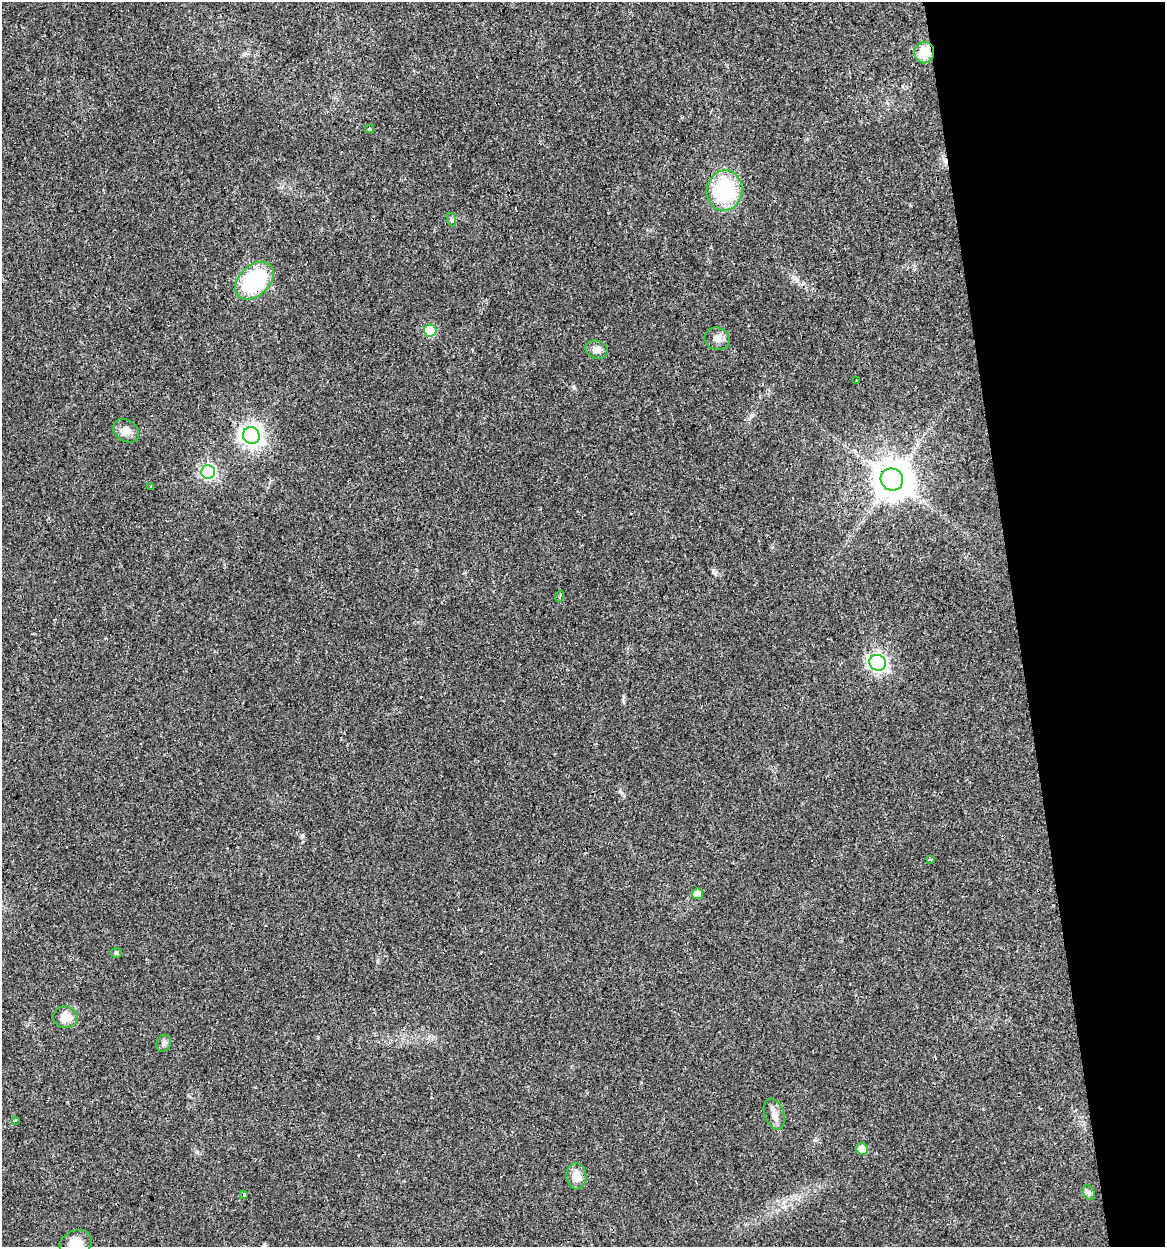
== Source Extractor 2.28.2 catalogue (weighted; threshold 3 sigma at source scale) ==
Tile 12 of 4 x 4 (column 4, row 3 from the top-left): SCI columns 3520-4682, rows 1245-2489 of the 4761 x 4978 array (HDU 1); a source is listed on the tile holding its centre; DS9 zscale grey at full resolution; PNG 1167 x 1249 px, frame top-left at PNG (2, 2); each listed source drawn as its Kron ellipse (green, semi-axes under 4 px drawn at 4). Shown black and unused: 13% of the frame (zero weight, under 3 of 4 exposures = <1% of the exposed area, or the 3 px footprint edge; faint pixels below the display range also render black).
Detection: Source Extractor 2.28.2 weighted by HDU 2 'WHT'; one run over the whole footprint, this tile lists its part. Background 0.021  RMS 0.0031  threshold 0.0139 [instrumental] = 3 sigma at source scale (4.5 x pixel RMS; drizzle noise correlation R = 1.50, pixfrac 1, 0.0396/0.0396 arcsec/px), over >= 5 px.
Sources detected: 31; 3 cosmic-ray / hot-pixel residue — neither listed nor drawn; the other 28 listed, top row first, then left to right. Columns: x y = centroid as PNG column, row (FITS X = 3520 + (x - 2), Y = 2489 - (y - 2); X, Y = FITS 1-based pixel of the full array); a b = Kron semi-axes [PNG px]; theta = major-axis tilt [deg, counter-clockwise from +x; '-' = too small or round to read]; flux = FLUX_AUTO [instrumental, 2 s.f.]
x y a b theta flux
924 53 10 10 - 7.1
370 129 4 4 - 0.4
724 191 20 18 79 24
452 220 7 4 -71 0.52
254 281 22 15 44 34
430 331 6 6 - 14
717 339 13 11 -20 2.1
597 350 11 9 -19 2
856 381 2 2 - 0.28
126 431 14 10 -35 2.5
251 436 9 8 - 190
208 472 7 7 - 54
892 479 11 10 - 900
151 487 3 2 - 2.9
560 596 5 2 - 0.54
878 663 8 7 - 110
931 860 3 3 - 1.8
698 894 5 5 - 4.2
116 953 5 5 - 0.43
65 1017 12 11 - 3.9
164 1043 9 7 65 0.95
774 1114 16 9 -71 2.3
15 1120 3 2 - 0.55
862 1149 6 5 - 3.6
576 1176 13 10 -86 3.9
1089 1192 8 5 -63 0.98
243 1195 3 3 - 6.4
76 1243 16 12 22 5.5
Overlapping masked pixels (flux is a lower limit): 4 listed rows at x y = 924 53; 254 281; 892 479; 878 663
Isophote crosses this tile's border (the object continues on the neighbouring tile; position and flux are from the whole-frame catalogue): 1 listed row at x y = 76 1243
Unlisted compact peaks at least as high as the median listed source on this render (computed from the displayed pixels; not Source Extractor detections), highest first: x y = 713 571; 574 387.